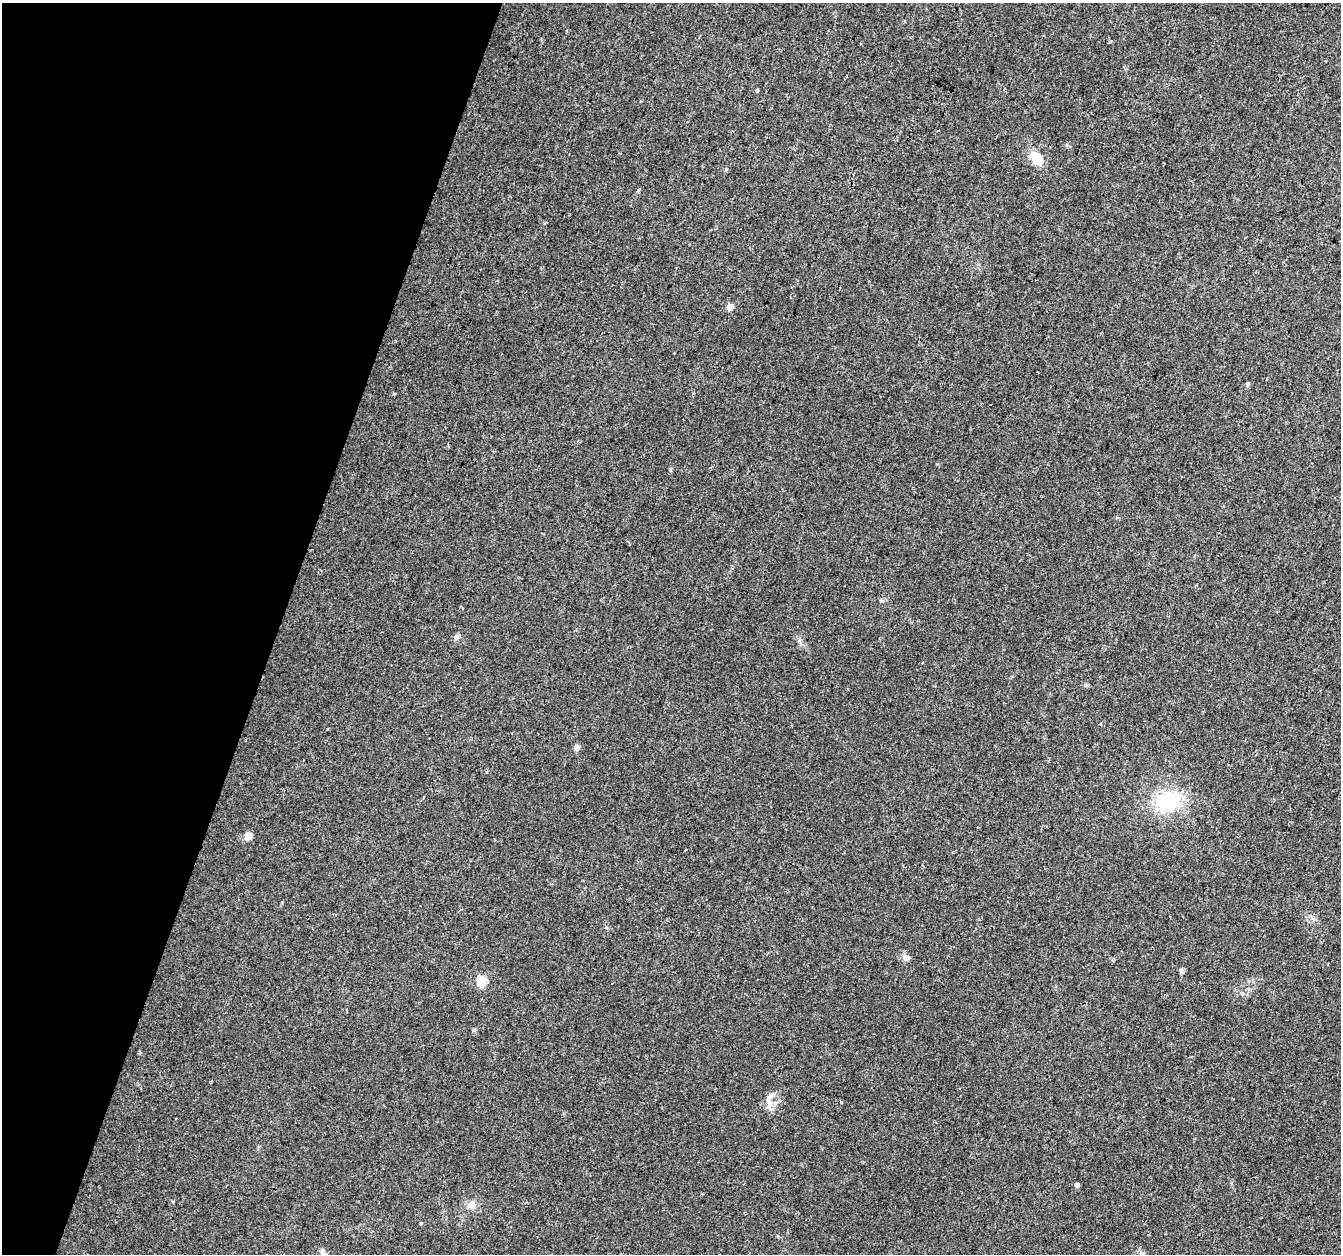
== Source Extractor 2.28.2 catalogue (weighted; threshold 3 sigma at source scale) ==
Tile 9 of 4 x 4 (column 1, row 3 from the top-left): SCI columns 32-1370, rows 1589-2840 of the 5408 x 5619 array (HDU 1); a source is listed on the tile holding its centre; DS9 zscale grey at full resolution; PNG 1343 x 1256 px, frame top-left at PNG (2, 3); no overlay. Shown black and unused: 21% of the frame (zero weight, under 3 of 4 exposures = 4% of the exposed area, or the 3 px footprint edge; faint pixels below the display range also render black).
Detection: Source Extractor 2.28.2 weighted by HDU 2 'WHT'; one run over the whole footprint, this tile lists its part. Background 0.0279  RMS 0.0034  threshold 0.0155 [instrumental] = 3 sigma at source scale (4.5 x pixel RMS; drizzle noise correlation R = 1.50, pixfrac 1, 0.0396/0.0396 arcsec/px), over >= 5 px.
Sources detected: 16; all 16 listed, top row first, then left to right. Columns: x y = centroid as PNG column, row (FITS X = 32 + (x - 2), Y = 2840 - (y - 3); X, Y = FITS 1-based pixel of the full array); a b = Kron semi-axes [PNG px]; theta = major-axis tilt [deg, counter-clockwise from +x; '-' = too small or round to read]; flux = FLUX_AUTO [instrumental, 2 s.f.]
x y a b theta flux
1037 158 14 9 -48 7.1
730 307 6 6 - 2.8
1248 384 6 5 - 0.51
456 637 8 7 - 0.99
577 747 6 6 - 1.6
1167 802 34 25 27 21
248 836 9 9 - 2.3
906 958 9 8 - 1.4
1181 970 7 5 80 0.81
482 981 6 6 - 11
474 1030 6 4 44 0.43
771 1096 14 6 37 1.6
769 1105 12 4 82 1.3
1077 1185 5 4 - 0.75
471 1205 11 9 31 2.4
323 1253 15 6 -70 1.3
Isophote crosses this tile's border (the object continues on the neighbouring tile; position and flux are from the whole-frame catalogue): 1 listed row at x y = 323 1253